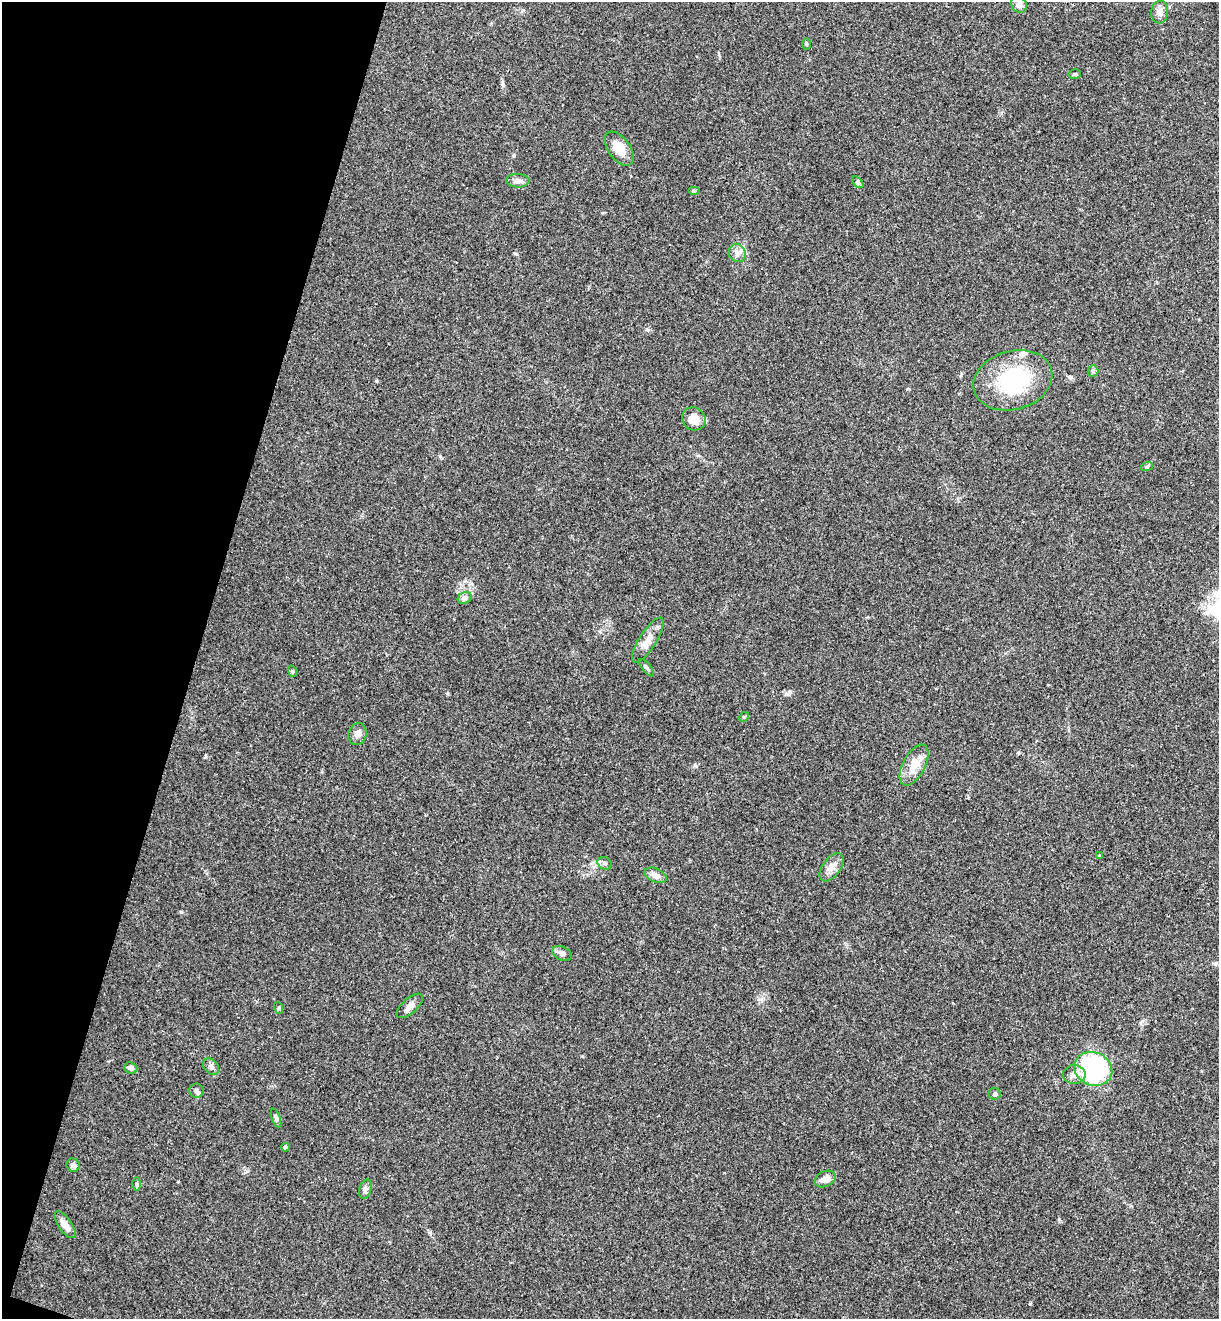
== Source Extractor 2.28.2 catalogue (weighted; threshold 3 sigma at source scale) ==
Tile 9 of 4 x 4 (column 1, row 3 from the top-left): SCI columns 185-1401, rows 1342-2658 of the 5364 x 5313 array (HDU 1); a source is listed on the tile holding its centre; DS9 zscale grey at full resolution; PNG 1221 x 1321 px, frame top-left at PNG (2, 2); each listed source drawn as its Kron ellipse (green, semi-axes under 4 px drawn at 4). Shown black and unused: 16% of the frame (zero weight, under 3 of 4 exposures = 6% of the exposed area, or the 3 px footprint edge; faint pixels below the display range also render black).
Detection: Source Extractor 2.28.2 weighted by HDU 2 'WHT'; one run over the whole footprint, this tile lists its part. Background 0.188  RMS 0.0075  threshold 0.0338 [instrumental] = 3 sigma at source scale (4.5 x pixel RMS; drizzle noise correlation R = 1.50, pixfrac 1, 0.05/0.05 arcsec/px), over >= 5 px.
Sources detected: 43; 1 inside a brighter object's white glare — neither listed nor drawn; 2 inside a brighter listed object's ellipse — not listed separately; the other 40 listed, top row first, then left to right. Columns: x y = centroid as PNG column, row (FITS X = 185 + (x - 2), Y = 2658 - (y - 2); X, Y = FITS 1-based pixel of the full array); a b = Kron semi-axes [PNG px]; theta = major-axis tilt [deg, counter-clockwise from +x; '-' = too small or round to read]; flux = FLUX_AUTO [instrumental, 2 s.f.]
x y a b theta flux
1019 4 9 7 -57 2.7
1160 12 11 8 84 3.9
806 44 6 3 -90 0.85
1075 74 6 4 14 1.1
619 149 19 11 -53 11
518 181 12 6 -2 3.5
858 182 7 4 -44 1.2
694 191 6 4 0 0.9
737 253 9 8 - 4
1093 371 5 5 - 1.3
1013 380 40 29 16 63
694 419 12 11 - 9.9
1147 466 6 4 20 1.1
465 598 7 5 23 1.8
648 640 26 8 57 9.5
646 668 11 3 -50 1.4
292 671 6 3 -72 0.87
744 717 5 4 - 0.8
357 734 11 9 75 3.8
914 765 22 11 62 11
1099 856 4 3 - 0.86
604 863 7 6 - 1.9
832 867 16 9 54 5.4
656 875 11 6 -24 4.5
562 953 10 6 -23 2.8
410 1006 16 7 42 4.2
279 1008 6 4 -72 0.94
211 1067 9 6 -48 2.5
131 1068 6 5 - 2.5
1093 1069 19 16 -23 130
1074 1075 11 9 0 5.2
196 1091 7 7 - 2.1
995 1094 6 6 - 1.9
276 1118 10 4 -69 1.7
285 1147 4 4 - 2.3
73 1165 7 6 - 2.5
825 1179 11 7 24 6.2
137 1184 7 4 -90 1.3
365 1189 10 6 73 2.6
65 1225 16 6 -55 6.3
Unlisted compact peaks at least as high as the median listed source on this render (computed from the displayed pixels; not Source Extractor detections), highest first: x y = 181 912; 514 155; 1030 1304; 516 254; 1059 1219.